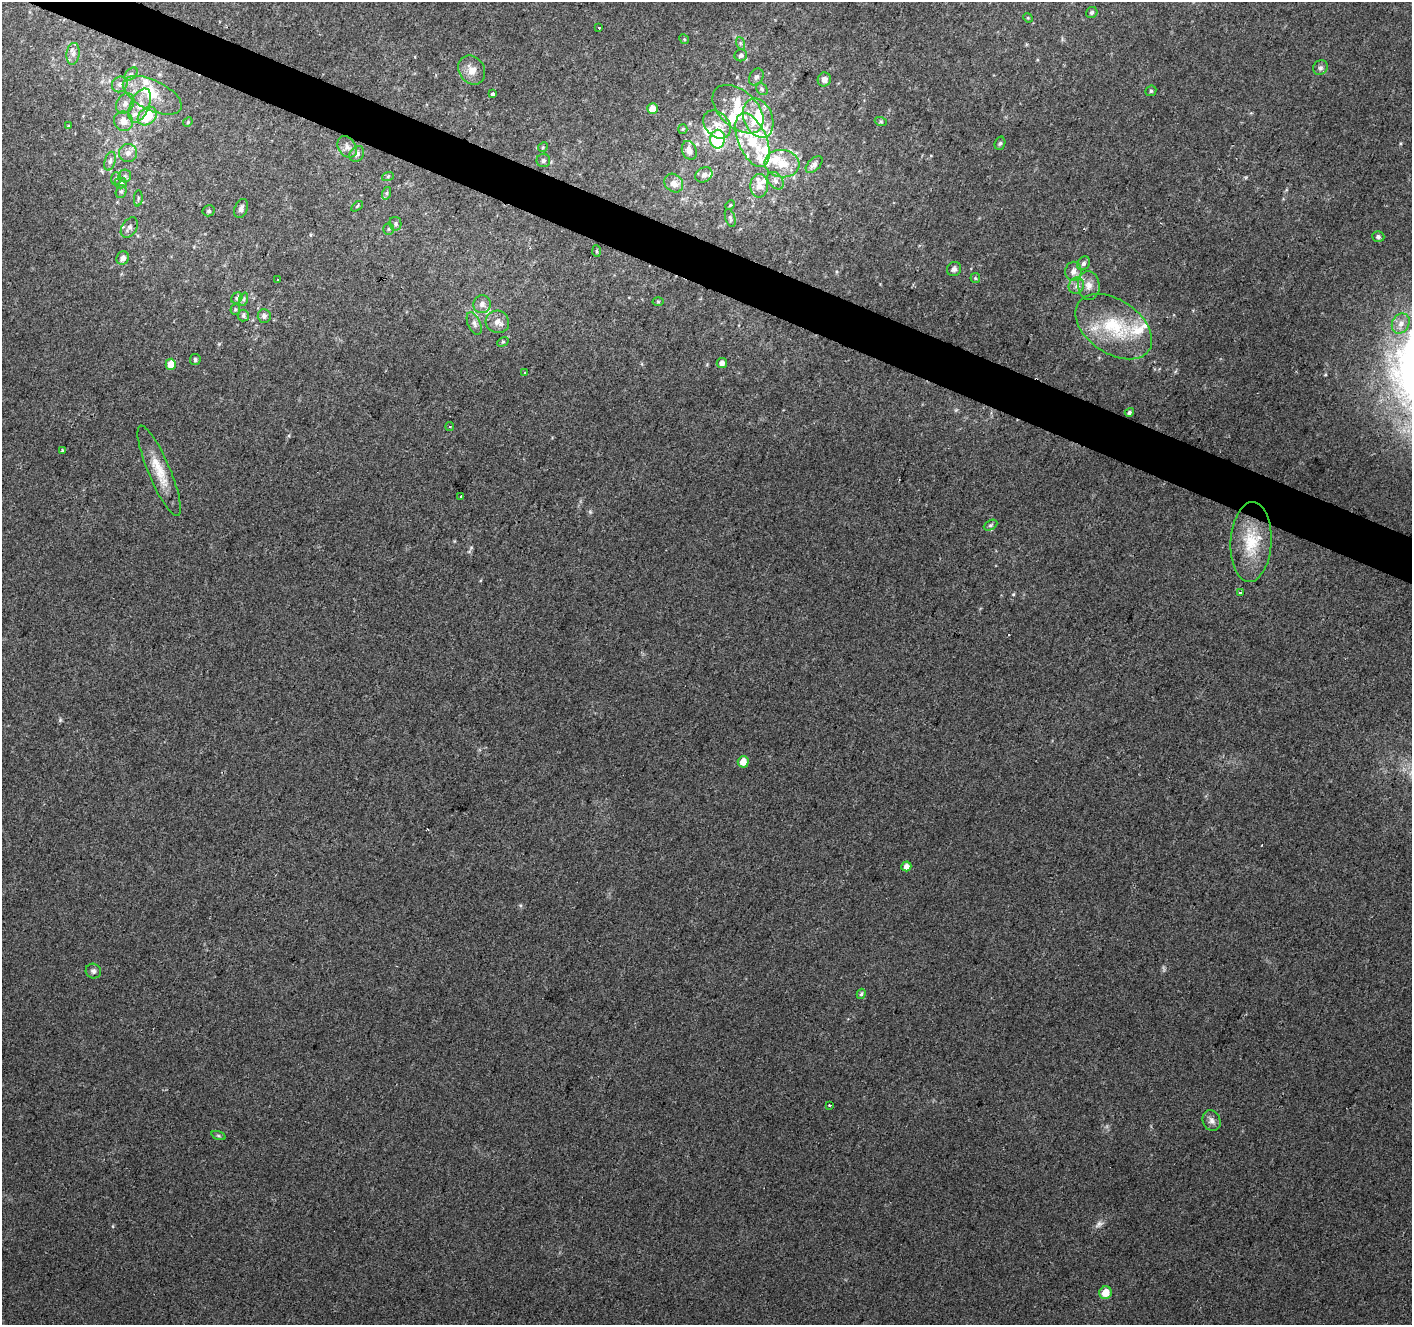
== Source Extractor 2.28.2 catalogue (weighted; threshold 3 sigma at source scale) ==
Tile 11 of 4 x 4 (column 3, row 3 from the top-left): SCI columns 2823-4232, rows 1529-2851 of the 5648 x 5767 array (HDU 1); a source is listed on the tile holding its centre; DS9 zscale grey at full resolution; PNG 1414 x 1327 px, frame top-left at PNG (2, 2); each listed source drawn as its Kron ellipse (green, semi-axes under 4 px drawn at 4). Shown black and unused: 3% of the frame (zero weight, under 2 of 3 exposures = <1% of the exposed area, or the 3 px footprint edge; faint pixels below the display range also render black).
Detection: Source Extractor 2.28.2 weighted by HDU 2 'WHT'; one run over the whole footprint, this tile lists its part. Background 0.0643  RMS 0.0076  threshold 0.0341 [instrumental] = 3 sigma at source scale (4.5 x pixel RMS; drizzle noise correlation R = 1.50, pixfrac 1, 0.0396/0.0396 arcsec/px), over >= 5 px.
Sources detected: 127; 1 too faint to see at this stretch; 1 inside a brighter object's white glare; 1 cosmic-ray / hot-pixel residue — neither listed nor drawn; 22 inside a brighter listed object's ellipse — not listed separately; the other 102 listed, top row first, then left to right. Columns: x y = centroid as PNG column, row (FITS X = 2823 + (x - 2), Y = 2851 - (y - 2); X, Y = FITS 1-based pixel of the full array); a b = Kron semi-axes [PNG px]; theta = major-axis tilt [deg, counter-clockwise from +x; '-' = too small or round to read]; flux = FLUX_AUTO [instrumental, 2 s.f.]
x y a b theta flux
1092 13 6 5 - 1.8
1028 18 5 4 - 0.78
599 28 3 3 - 1.9
684 39 5 4 - 0.95
740 43 6 4 -71 1.2
73 54 11 6 82 3.9
741 55 6 6 - 2.5
1320 68 8 7 - 2.2
472 70 15 12 -57 7.6
131 74 8 5 44 1.9
756 77 9 6 59 2.3
824 79 7 6 - 3.7
120 84 8 7 - 3.4
762 89 6 5 - 1.4
1151 91 6 5 - 1.2
493 94 3 3 - 12
152 95 32 15 -26 23
125 103 11 8 58 4
140 105 18 9 66 9.8
652 109 5 5 - 13
738 109 30 18 -42 25
147 116 11 8 42 22
758 118 20 14 -68 35
123 121 10 9 - 6.2
188 122 5 4 - 1
881 122 6 4 -19 1
717 124 16 11 -46 10
69 125 3 2 - 0.62
683 129 5 4 - 0.9
718 139 9 7 82 57
752 140 28 14 -67 28
1000 143 7 5 72 1.4
347 147 11 8 -55 4.7
543 147 5 4 - 1
689 150 10 7 -70 5.5
128 153 9 9 - 4.3
357 154 8 7 - 3.5
543 160 7 6 - 1.9
110 161 9 5 74 2.4
782 164 17 13 -7 16
814 164 10 6 45 3.4
704 175 9 7 30 3.5
125 176 6 6 - 1.8
388 176 6 4 19 1.1
116 178 6 5 - 1.4
775 181 10 7 -52 3.3
121 183 6 5 - 1.5
674 183 10 8 -45 6.8
759 186 11 9 87 7.4
121 192 7 5 74 1.6
387 193 6 4 72 1.2
138 198 8 3 85 1
730 205 5 4 - 0.92
357 206 7 3 38 0.94
241 208 10 6 68 2.9
209 211 6 5 - 1.3
730 218 9 5 -72 1.6
395 224 7 6 - 1.7
129 228 11 7 56 2.8
389 229 6 5 - 1.3
1378 237 6 5 - 2
597 251 6 4 -87 1
123 258 7 6 - 3.7
1084 263 7 5 57 2.5
954 269 7 7 - 2.6
1073 271 9 8 - 4.6
975 278 5 5 - 0.98
278 280 3 2 - 2.1
1089 285 14 11 -85 7.5
1076 286 8 7 - 3.3
237 298 6 5 - 1.4
244 299 7 4 71 1.3
658 302 5 3 - 0.78
482 304 9 8 - 4
235 309 5 4 - 0.98
243 315 6 5 - 1.7
264 316 6 6 - 2.5
497 322 12 11 - 5.7
474 323 12 6 -66 3.2
1401 324 10 8 59 5.2
1114 327 43 27 -35 50
503 342 6 4 29 1
195 360 5 5 - 1.6
722 363 5 5 - 3.6
171 364 5 5 - 13
525 373 3 2 - 1.2
1129 412 5 4 - 1.6
450 427 4 2 - 0.87
62 450 3 3 - 1.7
159 471 49 11 -67 19
461 496 3 3 - 1.5
990 525 7 5 27 1.5
1251 542 40 20 87 33
1240 593 3 3 - 6.3
743 762 6 5 - 8.7
906 866 5 5 - 4.7
93 971 8 7 - 2.3
861 994 5 4 - 1.4
829 1106 3 3 - 2.3
1212 1121 11 8 -67 3.7
219 1136 7 3 -19 1.1
1106 1293 6 6 - 10
Unlisted compact peaks at least as high as the median listed source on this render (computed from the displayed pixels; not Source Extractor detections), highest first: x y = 60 720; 520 905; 590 512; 219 344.